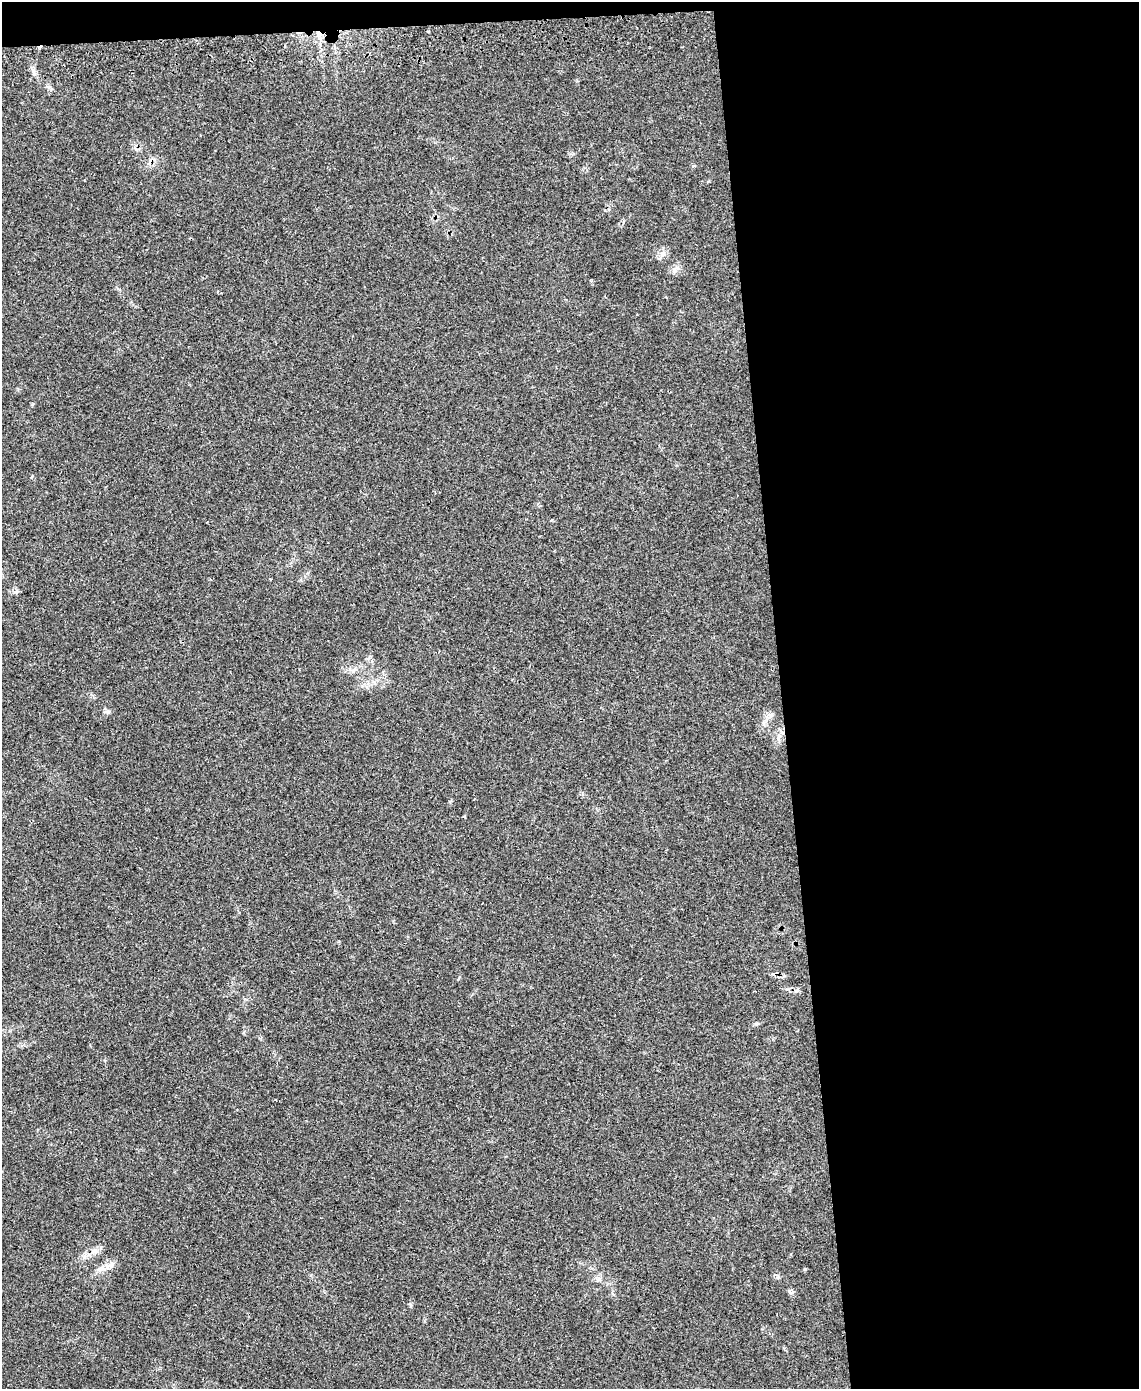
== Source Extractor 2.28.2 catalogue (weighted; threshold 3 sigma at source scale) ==
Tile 4 of 4 x 3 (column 4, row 1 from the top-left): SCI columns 3426-4562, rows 3064-4450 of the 4618 x 4597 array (HDU 1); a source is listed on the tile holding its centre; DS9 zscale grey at full resolution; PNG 1141 x 1391 px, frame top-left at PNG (2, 2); no overlay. Shown black and unused: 33% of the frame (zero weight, under 3 of 4 exposures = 5% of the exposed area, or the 3 px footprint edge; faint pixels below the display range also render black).
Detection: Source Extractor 2.28.2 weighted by HDU 2 'WHT'; one run over the whole footprint, this tile lists its part. Background 0.065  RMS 0.0054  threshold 0.0245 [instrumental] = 3 sigma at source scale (4.5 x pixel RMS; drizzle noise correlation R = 1.50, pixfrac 1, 0.05/0.05 arcsec/px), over >= 5 px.
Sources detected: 3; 1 cosmic-ray / hot-pixel residue — not listed; the other 2 listed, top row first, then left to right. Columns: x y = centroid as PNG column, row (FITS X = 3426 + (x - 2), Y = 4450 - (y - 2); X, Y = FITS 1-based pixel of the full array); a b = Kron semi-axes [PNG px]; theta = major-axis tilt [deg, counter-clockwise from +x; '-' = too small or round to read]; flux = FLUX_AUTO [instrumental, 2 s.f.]
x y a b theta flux
771 715 7 4 72 1.1
599 1279 9 6 38 1.7